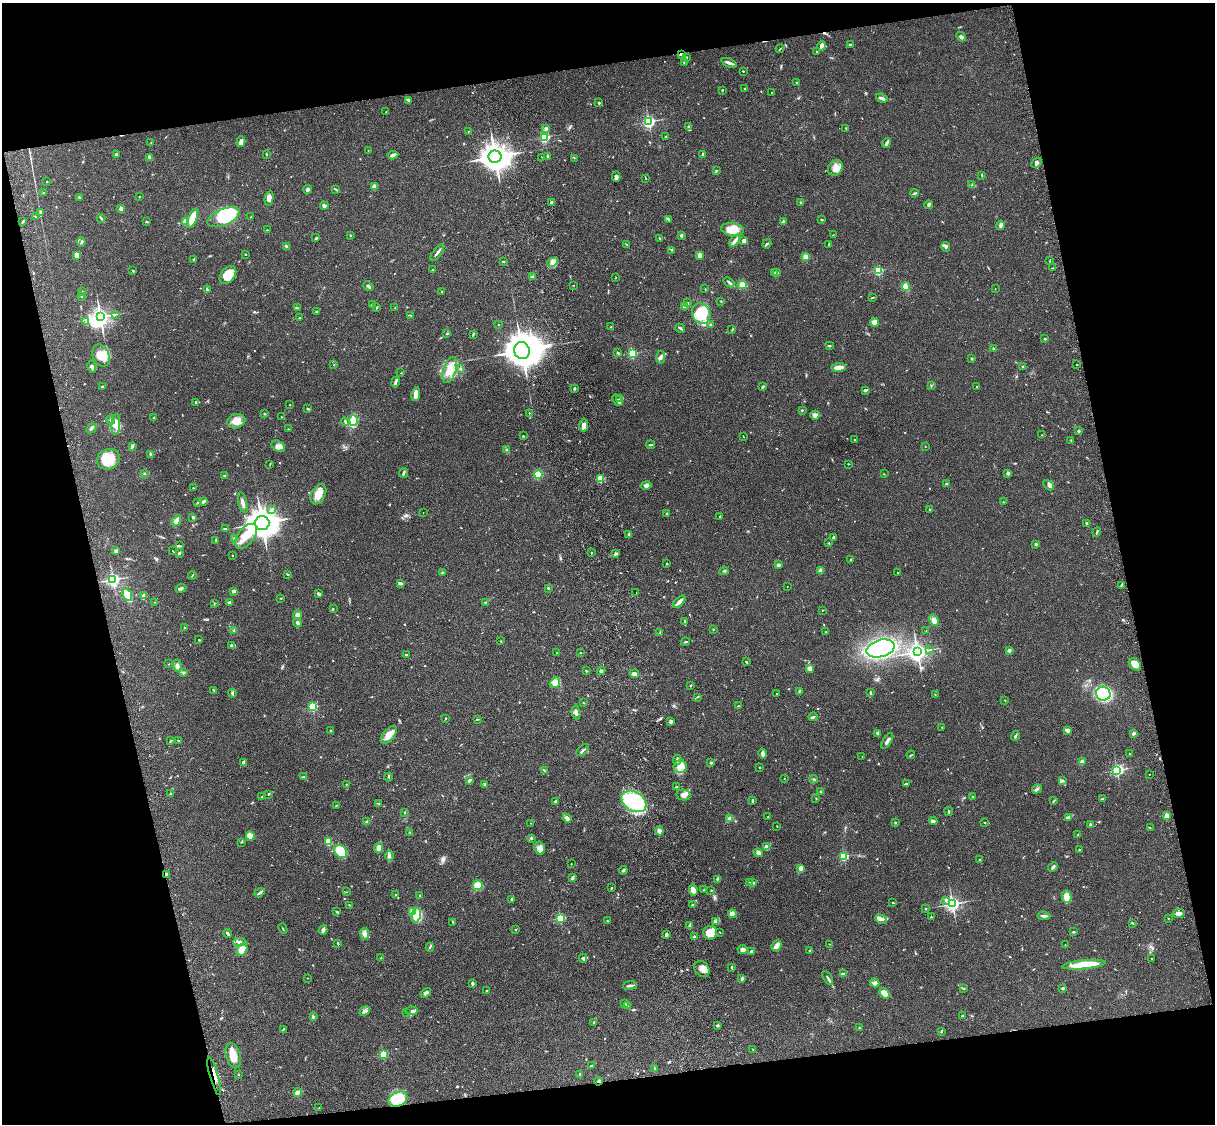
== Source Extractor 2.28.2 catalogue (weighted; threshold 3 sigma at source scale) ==
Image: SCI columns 122-4970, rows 278-4764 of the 5089 x 4929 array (HDU 1 of 3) = the unmasked area's bounding box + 8 px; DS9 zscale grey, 4 x 4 block average (1 PNG px = mean of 4 x 4 image px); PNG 1217 x 1126 px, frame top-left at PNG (2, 3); each listed source drawn as its Kron ellipse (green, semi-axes under 4 px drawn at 4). Shown black and unused: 25% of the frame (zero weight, under 3 of 4 exposures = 6% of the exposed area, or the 3 px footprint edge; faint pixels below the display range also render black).
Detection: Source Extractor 2.28.2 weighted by HDU 2 'WHT'. Background 0.0781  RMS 0.006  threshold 0.0269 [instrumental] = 3 sigma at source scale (4.5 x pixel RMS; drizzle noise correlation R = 1.50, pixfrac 1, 0.05/0.05 arcsec/px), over >= 5 px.
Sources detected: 723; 6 inside a brighter object's white glare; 2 cosmic-ray / hot-pixel residue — neither listed nor drawn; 14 coinciding with a brighter row at this scale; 26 inside a brighter listed object's ellipse — not listed separately; of the other 675, all 500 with FLUX_AUTO >= 1.37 (the completeness limit of this list) listed and drawn (175 fainter detections not listed), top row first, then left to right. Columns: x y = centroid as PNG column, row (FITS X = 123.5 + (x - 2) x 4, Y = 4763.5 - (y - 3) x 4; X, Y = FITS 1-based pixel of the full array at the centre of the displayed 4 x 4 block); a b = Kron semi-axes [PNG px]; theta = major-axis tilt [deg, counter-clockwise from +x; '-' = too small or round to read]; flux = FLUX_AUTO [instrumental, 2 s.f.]
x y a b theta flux
961 37 5 3 - 7.1
850 45 2 2 - 3.4
821 46 5 3 - 14
780 49 4 2 - 2.5
817 52 3 2 - 3.5
681 55 3 2 - 3.7
686 57 3 2 - 2.6
684 63 2 2 - 2.2
729 63 8 2 -21 15
743 71 2 2 - 2.6
796 82 2 2 - 2.1
745 88 2 2 - 1.9
722 90 2 2 - 2.7
771 92 2 2 - 2
882 98 6 2 -20 12
408 100 4 3 - 5.5
599 103 2 2 - 4.2
386 112 2 2 - 3.2
649 122 2 2 - 690
688 126 2 2 - 15
846 128 2 2 - 4.4
546 129 4 3 - 5.3
468 131 3 2 - 2
544 137 2 2 - 530
666 137 3 2 - 3.9
241 142 5 3 - 24
151 143 2 2 - 2.1
886 143 5 3 - 7.7
368 150 2 2 - 1.6
267 154 2 2 - 1.6
116 155 3 2 - 8.9
393 155 5 2 - 7.3
703 155 3 2 - 7.3
548 156 3 2 - 6.8
150 157 2 2 - 34
495 157 6 6 - 3800
542 157 2 2 - 1.6
574 158 2 2 - 1.6
1037 163 6 2 45 6.9
835 168 8 6 50 28
716 171 2 2 - 1.8
982 175 2 2 - 1.9
616 177 5 3 - 10
646 178 3 2 - 2.1
46 182 2 2 - 1.7
972 185 4 2 - 3.4
374 187 3 3 - 17
308 189 4 3 - 9.1
336 189 2 2 - 2.1
43 193 2 2 - 3.4
914 193 4 2 - 3.8
80 197 2 2 - 2.1
139 197 2 2 - 1.6
269 198 7 4 78 18
551 203 3 2 - 5.2
800 203 2 2 - 1.4
929 205 4 3 - 5.9
324 206 4 3 - 8.8
121 209 2 2 - 58
41 212 3 2 - 5
35 216 2 2 - 1.5
224 217 17 8 22 270
250 217 2 2 - 1.5
101 218 4 2 - 4.1
193 218 10 4 70 68
669 220 4 2 - 4
821 220 3 2 - 4
185 221 2 2 - 70
783 221 3 2 - 3.3
23 222 2 2 - 2.8
147 222 2 2 - 4.2
1001 225 5 3 - 11
732 229 11 6 -7 49
267 230 2 2 - 1.6
350 235 2 2 - 1.6
681 235 2 2 - 26
833 235 2 2 - 1.6
316 238 4 2 - 3.5
660 239 3 2 - 2.6
735 241 7 3 53 12
744 241 4 3 - 12
81 242 4 2 - 4.9
626 244 2 2 - 2.1
767 244 5 2 - 7.1
829 244 3 2 - 3.6
287 246 2 2 - 2
946 247 5 2 - 7
672 250 2 2 - 2.2
437 252 10 2 53 11
245 254 2 2 - 2.4
77 255 3 2 - 22
699 255 2 2 - 70
805 257 4 3 - 13
194 260 2 2 - 2
1050 260 2 2 - 1.5
503 262 2 2 - 4.6
553 262 5 3 - 12
1052 268 2 2 - 2
432 270 2 2 - 1.6
878 270 2 2 - 330
133 271 3 2 - 2.8
775 272 2 2 - 4.5
777 273 2 2 - 15
228 275 10 7 50 63
532 277 3 3 - 5.9
616 278 2 2 - 1.5
729 282 6 3 -38 7
573 285 2 2 - 1.4
742 285 4 4 - 23
368 286 6 2 -41 8.3
906 287 4 4 - 31
705 289 2 2 - 2.2
995 289 2 2 - 1.8
207 290 3 2 - 6.7
82 292 2 2 - 2.1
442 292 2 2 - 4.5
82 296 2 2 - 2.1
872 298 3 2 - 2.7
721 301 2 2 - 1.7
688 303 2 2 - 2.3
373 304 2 2 - 2.3
685 307 3 3 - 9.5
297 308 3 2 - 2.8
376 308 3 2 - 2.5
395 308 2 2 - 2.1
316 311 3 2 - 2.2
115 314 2 2 - 1.5
701 314 10 8 -60 100
410 315 3 2 - 1.9
100 317 4 3 - 1700
300 318 3 2 - 3.1
86 322 4 2 - 4.2
875 322 4 4 - 23
498 325 2 2 - 1.6
711 325 2 2 - 5.6
611 327 3 2 - 3.5
680 328 5 2 - 5.1
732 330 2 2 - 2
447 334 3 2 - 2.9
473 334 3 2 - 3.2
1045 339 2 2 - 2.3
829 346 4 2 - 4.2
994 349 4 2 - 3.5
522 351 8 7 - 5600
618 353 3 2 - 4.6
632 353 2 2 - 400
101 356 11 8 -66 45
661 357 6 2 88 6.6
972 358 3 2 - 3.4
334 365 2 2 - 2.3
1077 365 2 2 - 4.6
1023 366 2 2 - 4.7
92 367 6 2 -79 6
839 367 7 3 7 43
461 368 2 2 - 3.9
450 370 14 6 73 43
401 373 2 2 - 1.4
395 382 5 3 - 6.6
931 385 2 2 - 2.8
102 387 2 2 - 14
763 387 4 2 - 4.3
976 387 2 2 - 2.2
575 388 3 2 - 4
865 390 4 2 - 5.9
416 394 7 3 82 24
620 398 2 2 - 2.4
618 400 6 2 -49 7.7
196 402 2 2 - 4.7
290 405 2 2 - 2
308 409 3 2 - 2.9
802 410 2 2 - 3.1
529 413 2 2 - 2
264 414 2 2 - 2.5
815 415 5 4 - 10
281 417 3 2 - 2.4
154 418 3 2 - 1.6
110 420 4 2 - 5.2
354 420 5 3 - 150
236 421 9 7 17 37
345 422 4 2 - 4.1
116 424 10 4 86 27
584 425 6 3 89 18
91 428 5 2 - 5.9
288 429 2 2 - 2
1079 431 2 2 - 18
1041 435 2 2 - 1.6
523 436 3 2 - 2.4
743 436 3 2 - 1.6
855 440 2 2 - 8.4
1071 440 2 2 - 1.8
650 445 4 2 - 4.4
132 446 3 2 - 3.6
278 446 7 5 -33 16
925 446 2 2 - 1.6
507 450 3 3 - 6.2
150 454 2 2 - 1.9
108 459 12 10 24 81
270 464 3 2 - 1.8
848 464 2 2 - 2.1
404 473 5 2 - 6.9
1008 473 2 2 - 31
145 474 4 2 - 3.3
884 474 2 2 - 1.8
538 475 4 4 - 44
225 476 2 2 - 4.2
600 478 2 2 - 210
947 484 2 2 - 7.7
646 485 5 3 - 12
1049 485 6 2 -47 6.9
193 488 2 2 - 2
318 494 11 7 61 37
198 502 3 2 - 4.9
203 502 4 2 - 10
1003 502 2 2 - 1.7
243 503 10 3 -75 16
272 509 3 2 - 2.9
930 510 2 2 - 1.8
423 513 2 2 - 1.5
667 514 3 2 - 3.6
193 517 2 2 - 6.4
720 517 3 2 - 2.9
176 521 6 3 57 19
262 523 7 7 - 4100
1087 523 4 3 - 6.5
226 529 3 2 - 6.3
1097 532 5 2 - 4.2
629 534 2 2 - 5.2
246 536 14 8 52 66
833 537 2 2 - 23
234 538 3 2 - 3
216 540 3 2 - 2.9
829 543 2 2 - 2
1036 544 3 2 - 3.7
179 546 4 2 - 4.5
116 551 3 2 - 5.2
173 551 2 2 - 1.4
179 553 4 2 - 4.6
591 553 2 2 - 3.3
616 554 4 2 - 7.1
233 556 2 2 - 2.7
850 560 2 2 - 2.3
667 564 2 2 - 4.5
778 565 4 3 - 5.8
821 570 2 2 - 65
724 571 4 2 - 4.3
897 572 2 2 - 1.7
442 573 3 2 - 3.4
192 575 4 2 - 2.7
288 575 2 2 - 1.5
113 580 3 2 - 690
400 583 3 2 - 11
1121 585 3 2 - 3.2
787 587 2 2 - 1.8
181 588 5 3 - 6.6
548 588 3 2 - 4.9
234 591 3 2 - 9.2
636 592 2 2 - 1.7
318 594 4 3 - 6.6
127 595 6 2 -65 170
144 596 4 2 - 26
281 598 2 2 - 1.9
155 602 2 2 - 1.7
229 602 4 2 - 6.6
486 602 3 2 - 2.2
679 602 7 2 45 19
214 604 2 2 - 2.3
333 609 2 2 - 2.6
822 610 2 2 - 1.9
297 615 4 3 - 7.6
934 620 6 4 -59 21
685 622 4 2 - 4.1
297 623 4 3 - 6.3
184 627 2 2 - 2.4
713 629 2 2 - 2.1
234 631 3 2 - 4.8
926 631 2 2 - 1.6
660 632 2 2 - 1.9
826 632 2 2 - 2.1
199 640 2 2 - 2.8
501 641 2 2 - 1.5
685 642 5 2 - 3
232 645 3 3 - 8.9
881 648 14 8 16 510
930 650 3 2 - 2.4
1009 650 4 3 - 7.3
917 652 3 3 - 1700
557 653 2 2 - 2.1
580 653 2 2 - 1.5
406 655 2 2 - 3.7
746 662 2 2 - 3.8
169 664 2 2 - 1.6
1135 664 7 5 -44 32
177 666 6 3 -86 10
810 669 3 3 - 20
586 671 3 2 - 2.7
601 671 4 3 - 7.4
183 672 3 2 - 4.4
634 674 5 3 - 16
555 683 6 4 57 17
690 686 2 2 - 2.9
213 690 2 2 - 2
799 691 4 2 - 3
232 693 4 2 - 4.5
870 693 3 2 - 4.4
776 694 2 2 - 1.8
1103 694 7 7 - 350
935 695 2 2 - 2
698 697 2 2 - 1.6
1005 700 2 2 - 1.8
583 703 2 2 - 1.6
738 706 3 2 - 2.2
313 707 2 2 - 330
576 712 7 3 -83 13
813 717 4 3 - 5.9
446 718 2 2 - 2.5
477 719 3 2 - 2
671 721 3 3 - 9.3
942 727 2 2 - 3.3
330 730 2 2 - 11
1067 730 4 3 - 9.8
878 733 4 3 - 9
1133 733 3 2 - 9.4
389 735 10 5 51 35
1015 736 5 2 - 4.1
179 740 3 2 - 2
171 741 3 2 - 3.9
887 741 9 2 58 13
583 750 7 2 42 8.3
1129 753 3 2 - 1.7
763 754 5 4 - 11
911 755 4 2 - 2.4
862 756 2 2 - 1.7
677 760 5 3 - 8
244 762 4 4 - 10
1082 762 4 3 - 15
711 763 3 2 - 4.5
680 767 6 6 - 32
759 767 2 2 - 1.9
544 770 3 2 - 3.4
1117 770 2 2 - 600
1149 774 2 2 - 1.4
304 777 3 2 - 5.5
389 777 4 2 - 3.5
784 778 2 2 - 1.4
814 779 4 2 - 4.2
469 780 3 2 - 8.8
1062 781 4 2 - 4
346 784 2 2 - 1.4
485 784 3 2 - 3.1
906 784 3 2 - 7.6
676 787 2 2 - 3.9
1037 789 5 2 - 5
821 792 3 2 - 2.5
171 794 3 2 - 3.1
268 794 4 2 - 2.5
683 795 7 5 -13 20
972 796 2 2 - 5.7
262 797 3 2 - 2.9
816 798 2 2 - 2.7
1103 799 3 2 - 2.6
555 801 3 2 - 5
634 801 13 9 -31 430
752 801 3 2 - 4.7
1054 801 3 2 - 2.7
379 803 3 2 - 2.8
336 805 3 2 - 2.2
404 812 2 2 - 3
949 812 4 2 - 3.6
1167 815 2 2 - 80
767 817 2 2 - 1.6
1068 817 4 2 - 7.8
567 818 5 3 - 16
730 819 3 3 - 13
933 821 4 2 - 15
367 822 3 2 - 5.4
895 822 3 2 - 2.8
985 822 2 2 - 3
530 823 2 2 - 2.5
1091 825 3 3 - 4.6
777 826 2 2 - 4.1
1150 828 2 2 - 1.6
659 831 4 3 - 20
410 832 2 2 - 1.7
1078 834 3 2 - 1.6
250 836 4 3 - 45
531 838 3 2 - 3.6
241 842 2 2 - 1.8
328 842 2 2 - 180
767 847 4 4 - 16
379 848 5 3 - 20
540 848 7 5 -68 20
1079 850 2 2 - 3
341 851 7 5 -45 93
758 853 5 3 - 11
389 856 5 3 - 7.6
844 856 2 2 - 330
980 860 2 2 - 12
571 864 2 2 - 1.5
1053 867 5 2 - 10
801 868 3 3 - 19
623 870 4 2 - 4.4
166 874 3 2 - 5.5
572 878 3 2 - 5.4
717 879 3 2 - 3.1
749 882 2 2 - 1.5
753 883 3 3 - 5.3
478 885 5 5 - 45
611 888 3 2 - 3
693 890 5 4 - 22
704 890 3 2 - 2.5
711 890 2 2 - 1.8
346 892 2 2 - 1.7
259 893 5 2 - 8.1
395 895 2 2 - 1.9
420 896 2 2 - 1.7
1066 896 6 4 -78 30
512 899 3 3 - 5.3
946 901 2 2 - 2.3
893 903 2 2 - 1.8
952 904 3 3 - 880
349 905 2 2 - 1.4
692 905 2 2 - 1.7
926 909 2 2 - 2.1
337 912 2 2 - 4.7
413 912 4 2 - 4.6
1178 913 6 3 12 19
732 914 4 3 - 18
416 915 7 4 77 66
1044 916 6 2 -7 8.1
931 917 2 2 - 3
560 918 2 2 - 350
1168 918 2 2 - 3.9
881 919 6 3 -27 11
607 921 2 2 - 2.6
716 921 4 3 - 6.7
453 922 3 2 - 2.7
1133 923 3 2 - 2.9
689 925 2 2 - 2.1
283 929 5 2 - 2.4
516 929 2 2 - 1.6
323 930 5 3 - 8.2
720 932 2 2 - 1.4
1073 932 3 2 - 3.8
227 933 4 2 - 7.4
710 933 7 7 - 59
364 934 6 4 -83 13
666 935 4 3 - 5
694 937 2 2 - 33
240 942 7 3 1 10
338 943 3 2 - 2.4
829 944 2 2 - 1.5
777 945 6 4 50 21
1065 945 2 2 - 1.7
430 947 4 2 - 4
242 950 6 5 - 62
743 950 5 3 - 17
810 951 2 2 - 25
751 952 4 2 - 6.2
381 958 3 2 - 2.5
583 958 4 2 - 3
1151 958 2 2 - 2.9
1084 965 22 4 6 96
732 967 3 2 - 3.3
702 969 9 7 -53 27
843 974 3 2 - 6.2
308 978 2 2 - 1.5
828 978 8 2 -59 7.5
742 979 4 2 - 4.8
472 983 3 2 - 7.5
875 983 5 3 - 10
630 985 7 2 6 10
1063 988 3 3 - 4.3
964 989 2 2 - 1.8
487 991 2 2 - 6.9
426 993 6 3 33 8.9
884 993 6 4 -53 34
625 1004 2 2 - 4.1
627 1005 2 2 - 4.5
365 1011 5 4 - 9.4
412 1011 6 3 -3 8.2
407 1013 2 2 - 1.7
963 1016 2 2 - 7.1
313 1017 3 2 - 4.5
594 1022 2 2 - 4.5
718 1025 3 2 - 4.2
859 1028 2 2 - 3.4
283 1029 3 2 - 3.7
941 1031 3 2 - 3.6
752 1049 2 2 - 1.4
384 1054 2 2 - 220
233 1056 13 7 -74 48
591 1066 3 2 - 2.8
654 1069 4 2 - 4.3
580 1074 2 2 - 17
238 1075 2 2 - 1.7
214 1076 19 3 -74 37
598 1081 4 2 - 5
298 1092 4 3 - 14
398 1099 10 7 24 130
319 1108 2 2 - 1.6
Overlapping masked pixels (flux is a lower limit): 5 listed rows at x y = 681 55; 166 874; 214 1076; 598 1081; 398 1099
Diffuse or blended objects may show on this block-average render without a row.